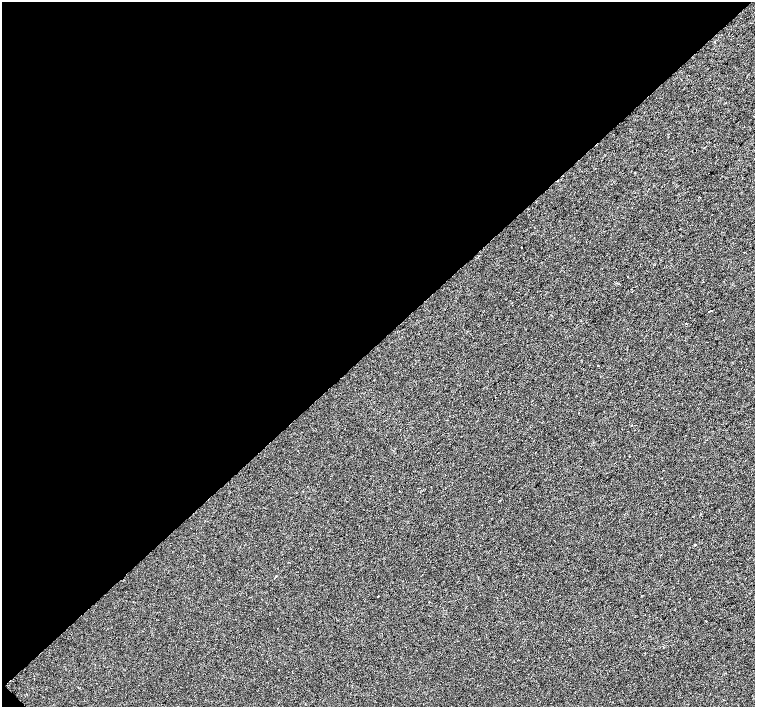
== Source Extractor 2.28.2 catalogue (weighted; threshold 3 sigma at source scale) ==
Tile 5 of 4 x 4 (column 1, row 2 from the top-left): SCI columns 1-1506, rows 2976-4384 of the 6028 x 6015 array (HDU 1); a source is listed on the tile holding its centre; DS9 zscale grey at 2 x 2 block average (1 PNG px = mean of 2 x 2 image px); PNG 757 x 709 px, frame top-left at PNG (2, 2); no overlay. Shown black and unused: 49% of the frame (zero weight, under 2 of 3 exposures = <1% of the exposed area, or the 3 px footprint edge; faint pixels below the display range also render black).
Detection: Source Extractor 2.28.2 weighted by HDU 2 'WHT'; one run over the whole footprint, this tile lists its part. Background -2.09e-04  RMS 0.0042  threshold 0.0189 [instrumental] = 3 sigma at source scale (4.5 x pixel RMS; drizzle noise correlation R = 1.50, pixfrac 1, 0.0396/0.0396 arcsec/px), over >= 5 px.
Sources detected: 8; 1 cosmic-ray / hot-pixel residue — not listed; the other 7 listed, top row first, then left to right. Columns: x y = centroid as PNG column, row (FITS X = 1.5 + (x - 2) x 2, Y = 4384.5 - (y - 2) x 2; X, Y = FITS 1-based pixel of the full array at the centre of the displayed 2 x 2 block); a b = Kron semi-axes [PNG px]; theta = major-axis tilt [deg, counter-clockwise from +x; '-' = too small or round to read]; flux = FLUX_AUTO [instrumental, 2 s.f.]
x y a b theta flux
710 310 2 2 - 1.9
581 321 2 2 - 1.9
598 365 2 2 - 0.63
399 491 2 2 - 0.51
695 544 2 2 - 0.64
378 596 2 2 - 2.5
690 599 2 2 - 0.72